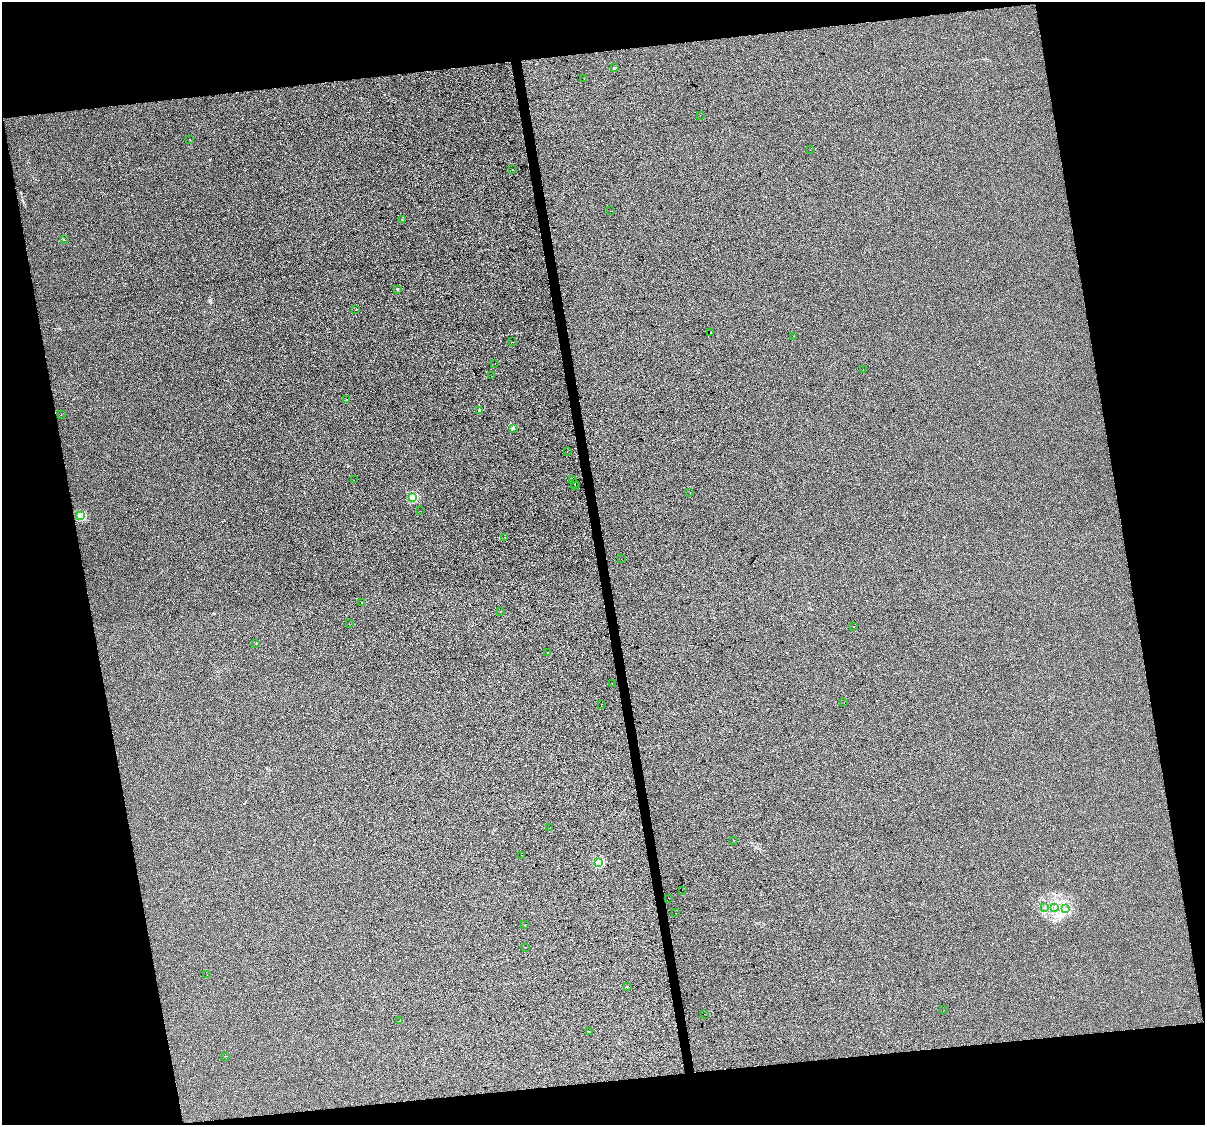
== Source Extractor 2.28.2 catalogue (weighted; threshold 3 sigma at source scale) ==
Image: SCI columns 1-4811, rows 68-4557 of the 4811 x 4580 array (HDU 1 of 3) = the unmasked area's bounding box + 8 px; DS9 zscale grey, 4 x 4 block average (1 PNG px = mean of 4 x 4 image px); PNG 1207 x 1127 px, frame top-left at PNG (2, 2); each listed source drawn as its Kron ellipse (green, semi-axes under 4 px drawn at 4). Shown black and unused: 23% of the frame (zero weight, under 2 of 3 exposures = <1% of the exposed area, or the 3 px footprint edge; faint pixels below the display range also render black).
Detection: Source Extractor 2.28.2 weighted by HDU 2 'WHT'. Background -4.88e-06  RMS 0.0056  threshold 0.0252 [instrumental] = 3 sigma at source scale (4.5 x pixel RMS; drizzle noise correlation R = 1.50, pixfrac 1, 0.0396/0.0396 arcsec/px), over >= 5 px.
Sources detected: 70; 10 cosmic-ray / hot-pixel residue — neither listed nor drawn; the other 60 listed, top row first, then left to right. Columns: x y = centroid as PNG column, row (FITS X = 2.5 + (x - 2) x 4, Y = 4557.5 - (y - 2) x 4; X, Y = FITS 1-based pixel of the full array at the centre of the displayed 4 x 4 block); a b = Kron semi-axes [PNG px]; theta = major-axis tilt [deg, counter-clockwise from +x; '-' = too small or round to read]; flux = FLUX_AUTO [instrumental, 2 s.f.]
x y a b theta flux
614 68 2 2 - 16
584 79 2 2 - 0.68
700 115 2 2 - 1.5
190 140 2 2 - 1.1
810 150 2 2 - 0.5
512 170 2 2 - 4.1
611 211 2 2 - 0.69
402 220 2 2 - 1.4
64 240 2 2 - 1.3
398 289 2 2 - 4.8
356 310 2 2 - 1.4
710 332 2 2 - 0.75
794 336 2 2 - 1.4
513 342 2 2 - 0.75
495 364 2 2 - 1.6
863 369 2 2 - 1.1
492 376 2 2 - 3
347 399 2 2 - 1.4
479 410 2 2 - 12
61 414 2 2 - 1
513 428 2 2 - 1.9
567 451 2 2 - 0.42
354 480 2 2 - 2.1
573 480 2 2 - 12
574 483 2 2 - 28
575 485 2 2 - 15
690 493 2 2 - 1.2
412 497 2 2 - 120
420 511 2 2 - 1.2
81 515 2 2 - 110
505 537 2 2 - 1.1
621 559 2 2 - 0.48
362 602 2 2 - 12
500 611 2 2 - 1.4
349 624 2 2 - 1.6
853 627 2 2 - 0.9
256 644 2 2 - 0.68
547 652 2 2 - 1.5
612 684 2 2 - 0.92
844 702 2 2 - 3.7
601 704 2 2 - 0.48
550 828 2 2 - 2.6
734 840 2 2 - 0.76
522 855 2 2 - 0.62
599 862 2 2 - 110
682 890 2 2 - 3.5
669 899 2 2 - 4.3
1044 907 2 2 - 0.71
1054 907 2 2 - 0.84
1065 908 2 2 - 0.87
675 913 2 2 - 0.36
525 925 2 2 - 0.65
525 947 2 2 - 1.4
207 974 2 2 - 0.47
627 987 2 2 - 5.6
944 1010 2 2 - 0.88
704 1014 2 2 - 1
400 1021 2 2 - 3.7
589 1032 2 2 - 0.56
225 1056 2 2 - 0.58
Diffuse or blended objects may show on this block-average render without a row.